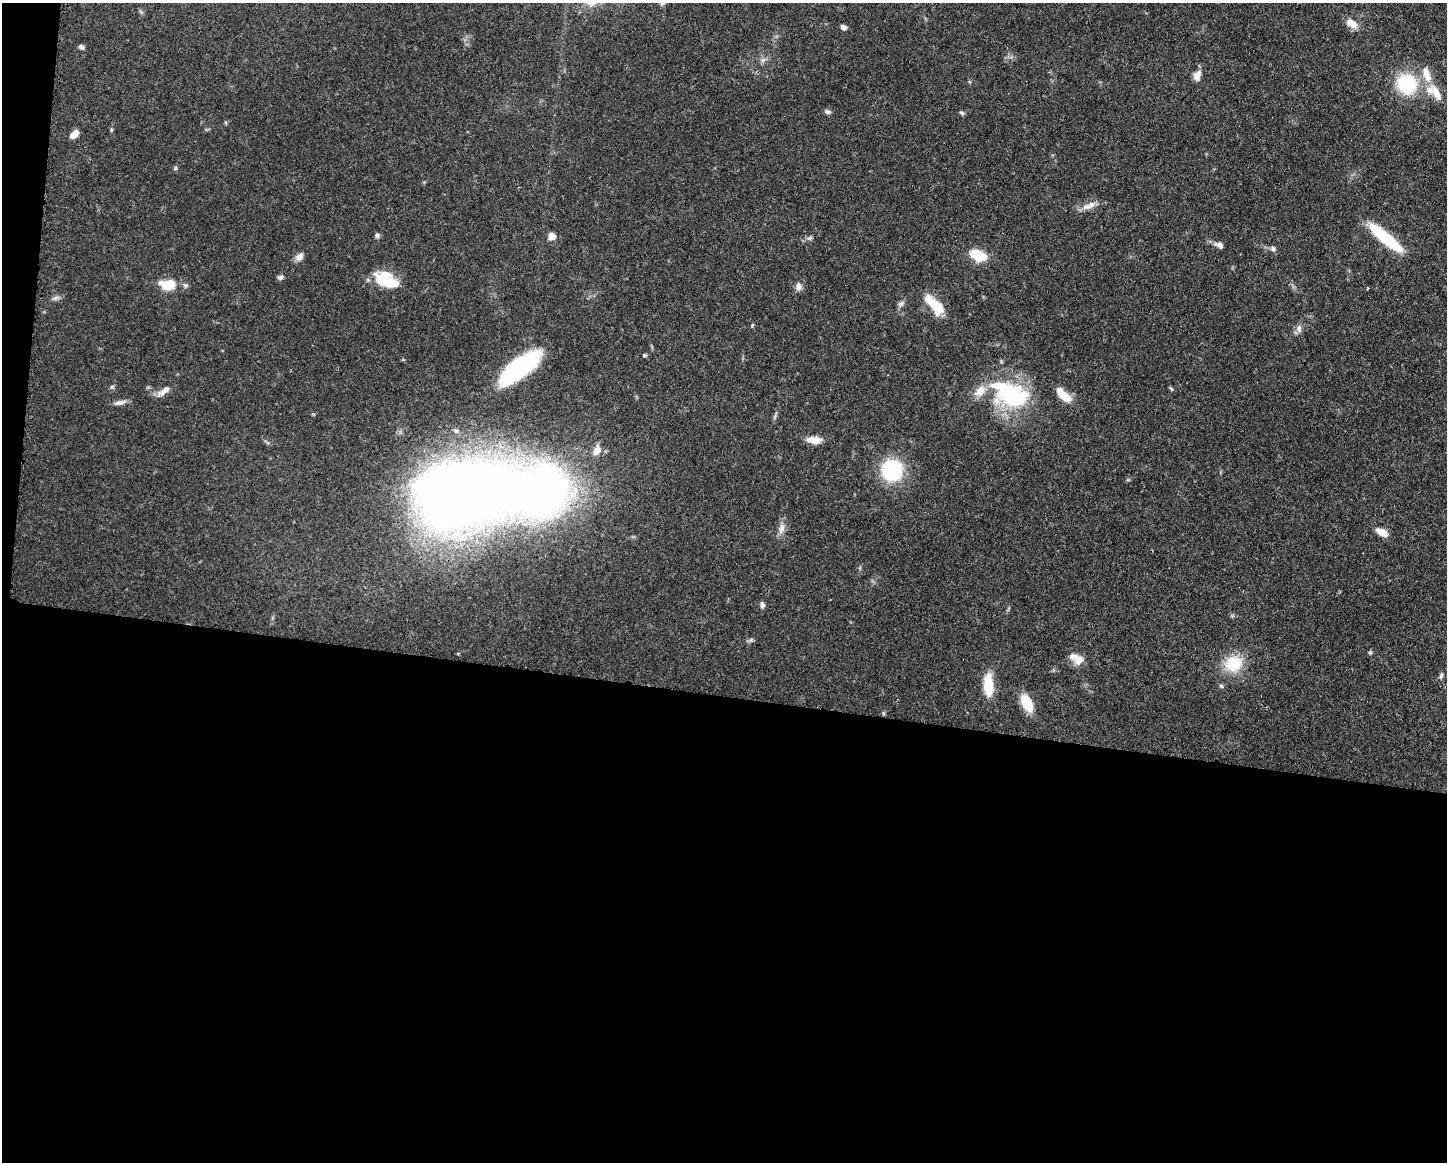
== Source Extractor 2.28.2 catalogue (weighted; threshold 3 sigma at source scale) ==
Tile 10 of 3 x 4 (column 1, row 4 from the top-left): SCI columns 118-1562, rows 4-1163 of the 4681 x 4647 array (HDU 1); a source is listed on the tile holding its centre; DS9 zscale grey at full resolution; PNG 1449 x 1164 px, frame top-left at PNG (2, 3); no overlay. Shown black and unused: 41% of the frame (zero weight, under 3 of 4 exposures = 1% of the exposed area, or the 3 px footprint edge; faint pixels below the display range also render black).
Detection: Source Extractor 2.28.2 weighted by HDU 2 'WHT'; one run over the whole footprint, this tile lists its part. Background 0.0597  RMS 0.0031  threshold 0.0141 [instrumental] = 3 sigma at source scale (4.5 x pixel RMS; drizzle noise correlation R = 1.50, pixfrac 1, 0.05/0.05 arcsec/px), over >= 5 px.
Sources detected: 62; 2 inside a brighter object's white glare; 1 cosmic-ray / hot-pixel residue — not listed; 6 inside a brighter listed object's ellipse — not listed separately; the other 53 listed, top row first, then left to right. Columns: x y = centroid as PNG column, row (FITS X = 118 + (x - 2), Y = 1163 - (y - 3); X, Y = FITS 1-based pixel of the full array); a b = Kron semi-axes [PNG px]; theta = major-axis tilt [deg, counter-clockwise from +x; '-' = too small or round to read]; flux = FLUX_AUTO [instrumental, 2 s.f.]
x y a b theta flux
662 3 7 6 - 0.81
1352 24 16 9 -32 3.1
843 27 7 5 -23 1.1
81 47 6 5 - 0.9
1197 76 14 8 69 2.4
1407 84 24 22 -51 19
1436 93 27 10 -60 4.8
827 111 9 5 -23 0.85
962 113 7 5 -19 0.56
111 130 6 4 72 0.37
74 134 10 6 44 2.5
175 168 6 4 71 0.44
1091 205 13 9 33 2.3
377 235 6 6 - 0.71
552 236 8 7 - 2.6
810 238 8 4 22 0.75
1385 238 45 10 -40 18
1219 245 14 7 -29 1.5
1273 249 7 6 - 0.89
978 255 18 11 -22 8
299 257 11 8 42 1.8
280 277 8 6 5 0.81
386 280 28 16 -26 11
168 284 16 11 4 8.2
798 286 10 7 86 1.5
56 298 11 5 23 0.97
901 304 9 6 43 0.98
935 305 23 10 -45 10
1299 329 11 6 -84 1.4
644 355 5 4 - 0.4
519 368 47 16 38 38
112 387 6 5 - 0.57
1171 388 8 2 -50 0.39
163 391 17 7 33 2.4
1014 397 40 28 16 27
1065 397 15 9 -44 5.4
120 403 16 6 13 1.5
775 417 10 3 69 0.57
814 440 16 7 -3 4.2
597 450 13 9 66 2.6
892 470 24 23 - 20
464 494 62 43 14 510
781 529 16 7 73 2.1
1382 532 13 7 -30 3.8
762 605 7 6 - 1
1370 652 5 5 - 0.45
1076 658 20 9 -29 3.5
1233 664 22 19 15 10
1441 676 8 5 64 0.69
988 685 25 9 -88 9.5
1221 686 5 5 - 0.54
1027 703 20 10 -64 7.1
883 713 6 4 89 0.4
Isophote crosses this tile's border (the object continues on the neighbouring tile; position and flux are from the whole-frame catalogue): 1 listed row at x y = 662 3